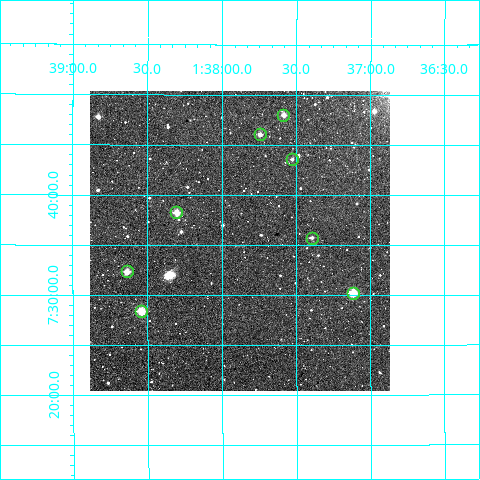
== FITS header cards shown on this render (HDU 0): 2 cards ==
NAXIS1  =                  300
NAXIS2  =                  300

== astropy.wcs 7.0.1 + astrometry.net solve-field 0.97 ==
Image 300 x 300 px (HDU 0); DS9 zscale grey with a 90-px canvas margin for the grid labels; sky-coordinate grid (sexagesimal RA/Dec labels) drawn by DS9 from the SOLVED WCS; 8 Tycho-2 reference stars matched to detected sources circled (green)
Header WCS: RA---TAN/DEC--TAN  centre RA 01:37:53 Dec +07:35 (24.47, +7.59 deg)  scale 6 arcsec/px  FOV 30.0' x 30.0'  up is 0 deg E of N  parity normal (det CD < 0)
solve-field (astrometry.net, Tycho-2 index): VERIFIED the header's WCS against the Tycho-2 star catalogue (verified at 2 index scales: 8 matches each, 0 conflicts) and refined it, rather than solving blind
Solved WCS: RA---TAN-SIP/DEC--TAN-SIP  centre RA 01:37:53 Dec +07:35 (24.47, +7.59 deg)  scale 6 arcsec/px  FOV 30.0' x 30.0'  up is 0 deg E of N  parity normal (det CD < 0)
The solver's refit moves the header's centre by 1.2 arcsec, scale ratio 1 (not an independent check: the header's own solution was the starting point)
Tycho-2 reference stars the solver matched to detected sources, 8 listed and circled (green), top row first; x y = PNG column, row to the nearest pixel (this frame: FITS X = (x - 90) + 1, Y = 300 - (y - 91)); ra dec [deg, ICRS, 3 dp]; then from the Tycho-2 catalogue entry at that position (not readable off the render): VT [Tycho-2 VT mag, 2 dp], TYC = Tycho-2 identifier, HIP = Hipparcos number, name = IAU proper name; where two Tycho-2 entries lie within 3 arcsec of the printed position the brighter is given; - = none
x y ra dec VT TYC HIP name
283 115 24.396 +7.801 10.97 621-884-1 - -
260 134 24.436 +7.768 11.39 621-662-1 - -
292 159 24.382 +7.727 11.81 621-838-1 - -
176 212 24.576 +7.638 9.88 621-614-1 - -
312 238 24.348 +7.596 11.96 621-991-1 - -
127 271 24.659 +7.540 10.45 621-814-1 - -
353 293 24.279 +7.504 9.74 621-980-1 - -
141 311 24.635 +7.474 9.85 34-109-1 - -